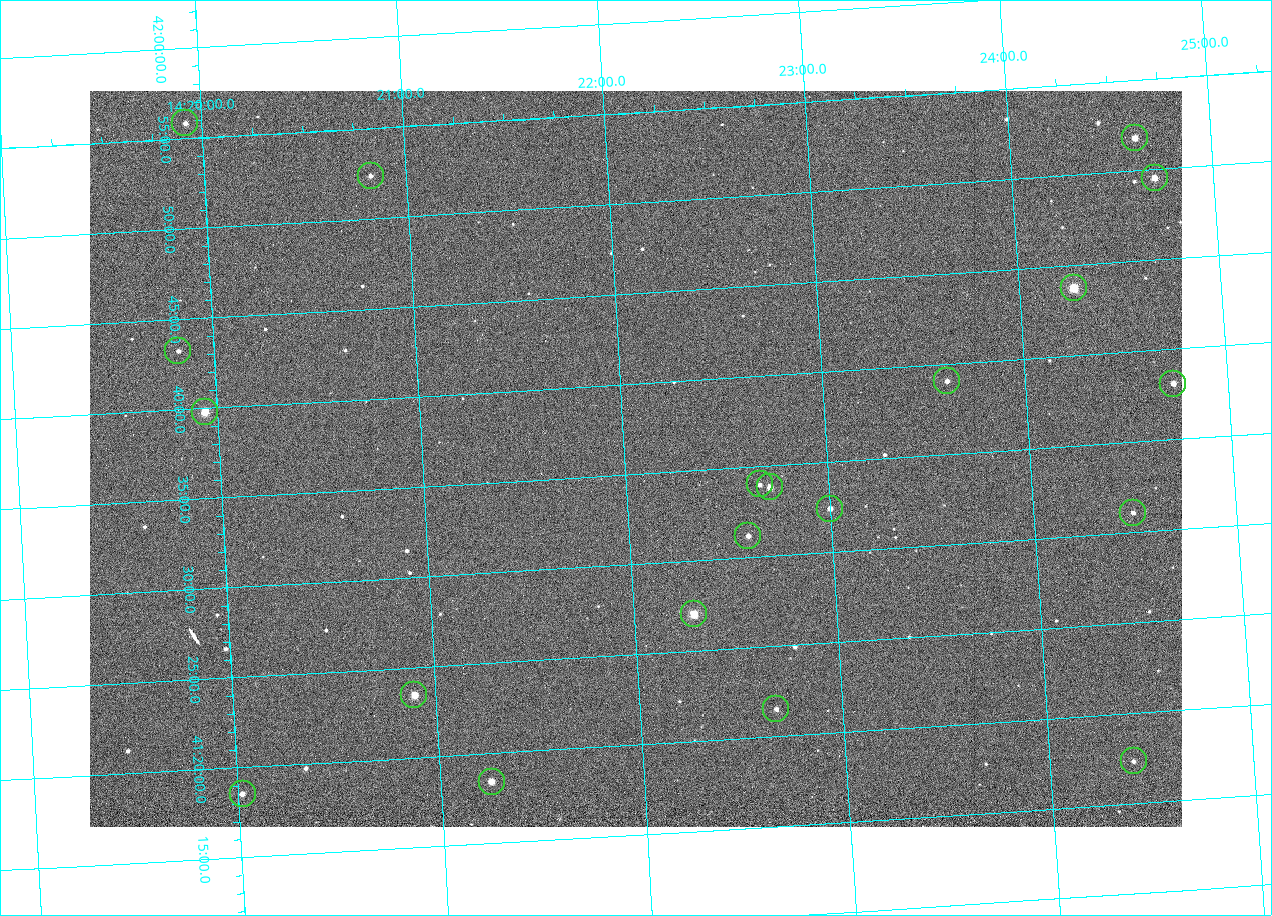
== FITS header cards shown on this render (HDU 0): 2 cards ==
NAXIS1  =                 1092 /fastest changing axis
NAXIS2  =                  736 /next to fastest changing axis

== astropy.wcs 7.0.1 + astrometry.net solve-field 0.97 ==
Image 1092 x 736 px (HDU 0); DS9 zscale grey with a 90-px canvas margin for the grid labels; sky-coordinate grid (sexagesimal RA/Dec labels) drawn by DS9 from the SOLVED WCS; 20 Tycho-2 reference stars matched to detected sources circled (green)
Header WCS: none
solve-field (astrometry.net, Tycho-2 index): SOLVED blind (the file carries no WCS)
Solved WCS: RA---TAN-SIP/DEC--TAN-SIP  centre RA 14:22:03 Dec +41:36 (215.51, +41.60 deg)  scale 3.33 arcsec/px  FOV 60.6' x 40.8'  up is +3 deg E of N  parity flipped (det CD > 0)
(file carries no celestial WCS; the grid is the blind solution)
Tycho-2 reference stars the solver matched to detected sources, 20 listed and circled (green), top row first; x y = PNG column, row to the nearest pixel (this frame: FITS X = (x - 90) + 1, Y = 736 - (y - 91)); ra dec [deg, ICRS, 3 dp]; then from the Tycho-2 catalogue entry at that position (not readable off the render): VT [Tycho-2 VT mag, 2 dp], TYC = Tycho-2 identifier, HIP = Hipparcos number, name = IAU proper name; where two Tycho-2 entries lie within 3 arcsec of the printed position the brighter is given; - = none
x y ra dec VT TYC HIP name
185 123 214.980 +41.931 11.35 3038-237-1 - -
1135 138 216.156 +41.863 10.20 3038-555-1 - -
371 176 215.206 +41.873 11.51 3038-538-1 - -
1155 178 216.177 +41.826 10.45 3038-108-1 - -
1074 288 216.068 +41.729 8.81 3038-334-1 70409 -
178 351 214.956 +41.721 12.00 3038-491-1 - -
947 381 215.904 +41.651 11.40 3038-603-1 - -
1173 384 216.183 +41.635 11.01 3038-413-1 - -
205 412 214.985 +41.663 9.23 3038-464-1 - -
760 484 215.666 +41.567 11.76 3038-461-1 - -
770 487 215.677 +41.563 10.23 3038-459-1 - -
830 509 215.750 +41.540 11.12 3038-479-1 - -
1133 513 216.123 +41.518 12.02 3038-258-1 - -
748 536 215.647 +41.519 11.59 3038-488-1 - -
694 614 215.574 +41.451 8.73 3038-566-1 70240 -
414 695 215.224 +41.391 9.78 3038-588-1 - -
776 709 215.668 +41.358 11.71 3038-531-1 - -
1134 761 216.103 +41.289 12.07 3038-286-1 - -
492 782 215.313 +41.307 10.54 3038-302-1 - -
243 794 215.006 +41.309 11.67 3038-298-1 - -